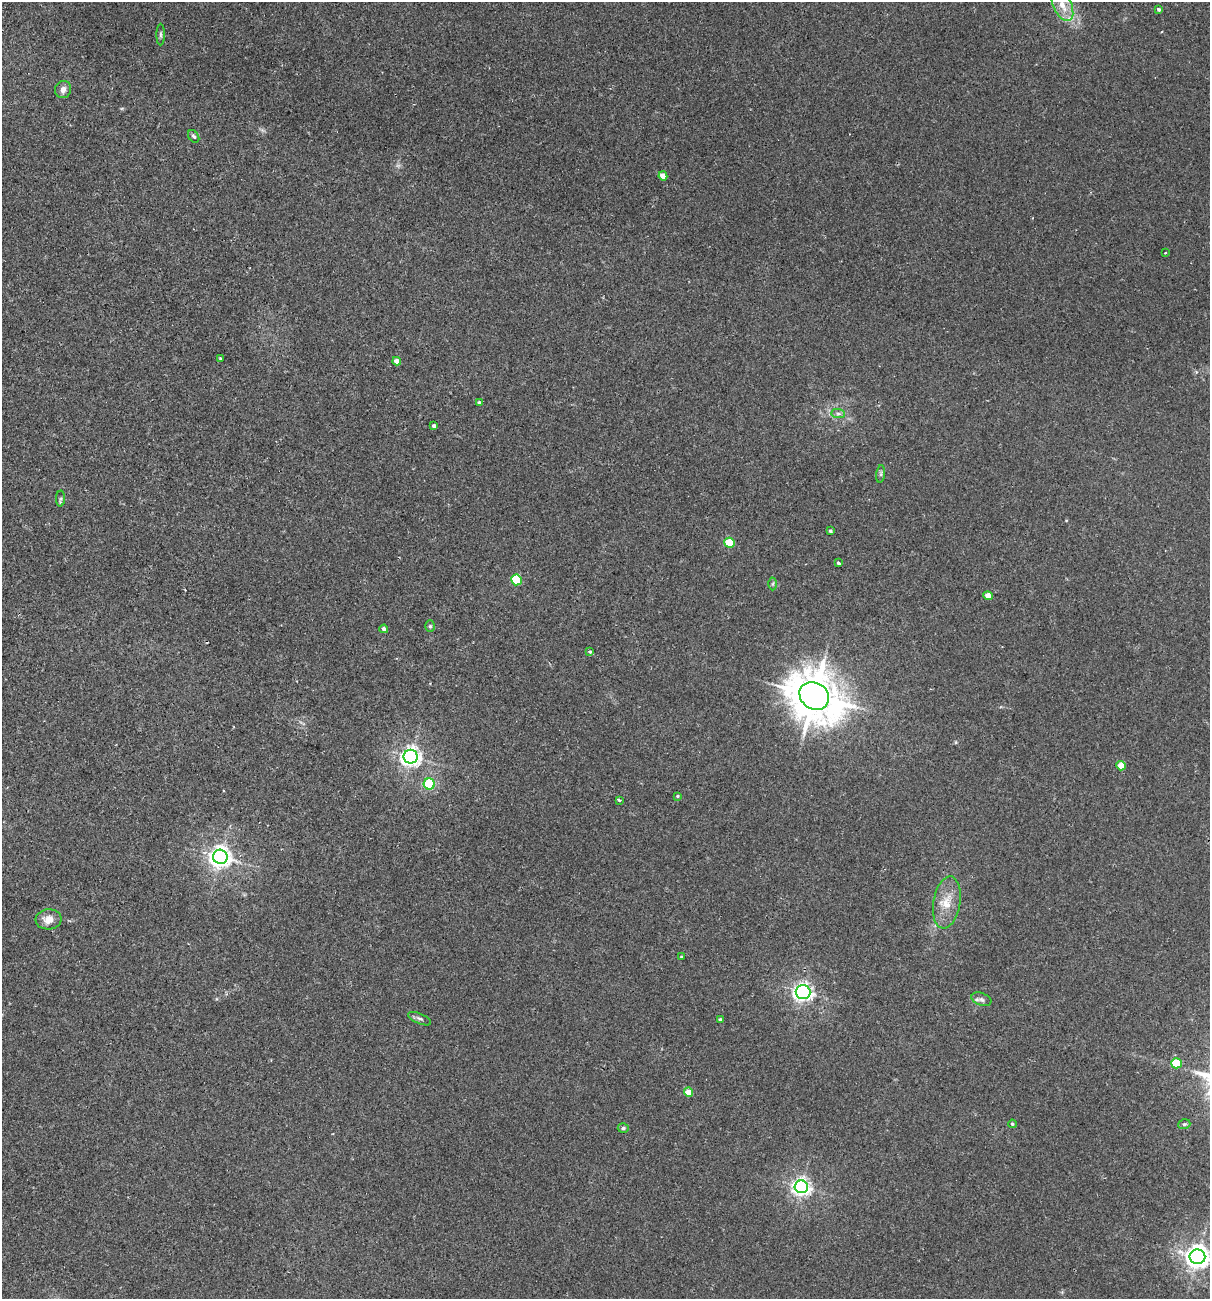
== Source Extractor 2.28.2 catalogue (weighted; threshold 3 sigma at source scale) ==
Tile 11 of 4 x 4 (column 3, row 3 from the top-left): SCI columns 2722-3929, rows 1317-2613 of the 5318 x 5231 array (HDU 1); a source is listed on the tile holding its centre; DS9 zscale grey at full resolution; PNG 1212 x 1301 px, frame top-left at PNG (2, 2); each listed source drawn as its Kron ellipse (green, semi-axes under 4 px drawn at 4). Shown black and unused: <1% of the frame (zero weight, under 2 of 3 exposures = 3% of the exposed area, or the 3 px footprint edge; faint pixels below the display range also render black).
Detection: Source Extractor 2.28.2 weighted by HDU 2 'WHT'; one run over the whole footprint, this tile lists its part. Background 0.0243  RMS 0.0061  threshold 0.0275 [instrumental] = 3 sigma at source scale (4.5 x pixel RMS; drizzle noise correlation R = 1.50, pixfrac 1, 0.05/0.05 arcsec/px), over >= 5 px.
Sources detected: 46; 1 cosmic-ray / hot-pixel residue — neither listed nor drawn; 1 inside a brighter listed object's ellipse — not listed separately; the other 44 listed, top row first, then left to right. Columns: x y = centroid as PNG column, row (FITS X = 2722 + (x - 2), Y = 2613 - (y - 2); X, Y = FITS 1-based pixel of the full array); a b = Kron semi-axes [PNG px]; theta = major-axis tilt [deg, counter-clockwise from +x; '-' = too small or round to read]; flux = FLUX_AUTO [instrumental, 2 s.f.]
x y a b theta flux
1062 5 17 9 -64 8.6
1159 10 3 3 - 1.7
161 35 11 4 -90 1.2
63 89 8 8 - 3.1
194 136 7 5 -54 1.2
663 176 4 4 - 5.7
1165 253 3 3 - 0.86
220 358 4 3 - 0.85
397 361 4 4 - 3.6
479 402 4 3 - 1
838 414 7 4 0 1.5
434 426 3 3 - 2.3
881 474 9 4 82 1.2
61 499 8 4 88 1.2
830 531 3 3 - 1.1
730 543 5 5 - 23
838 563 3 3 - 2.2
516 580 5 5 - 34
773 584 6 4 89 0.83
988 596 4 4 - 5.8
430 626 6 5 - 0.93
384 629 4 4 - 2
590 652 3 3 - 1.7
814 696 15 13 -35 2600
411 757 7 7 - 300
1121 766 4 4 - 8.8
429 784 5 5 - 54
678 796 4 4 - 0.65
619 800 4 2 - 1.2
220 857 7 7 - 410
947 902 26 13 81 12
48 919 13 10 5 6.5
682 957 4 3 - 0.93
803 992 7 7 - 220
981 999 10 6 -20 2
420 1019 12 5 -24 1.8
720 1020 4 3 - 1.2
1176 1063 5 5 - 25
688 1092 5 4 - 6.7
1012 1124 4 4 - 0.9
1184 1124 6 4 19 0.94
623 1128 5 4 - 1
801 1187 6 6 - 250
1197 1257 8 7 - 500
Isophote crosses this tile's border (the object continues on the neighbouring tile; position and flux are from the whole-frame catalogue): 1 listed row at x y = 1197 1257